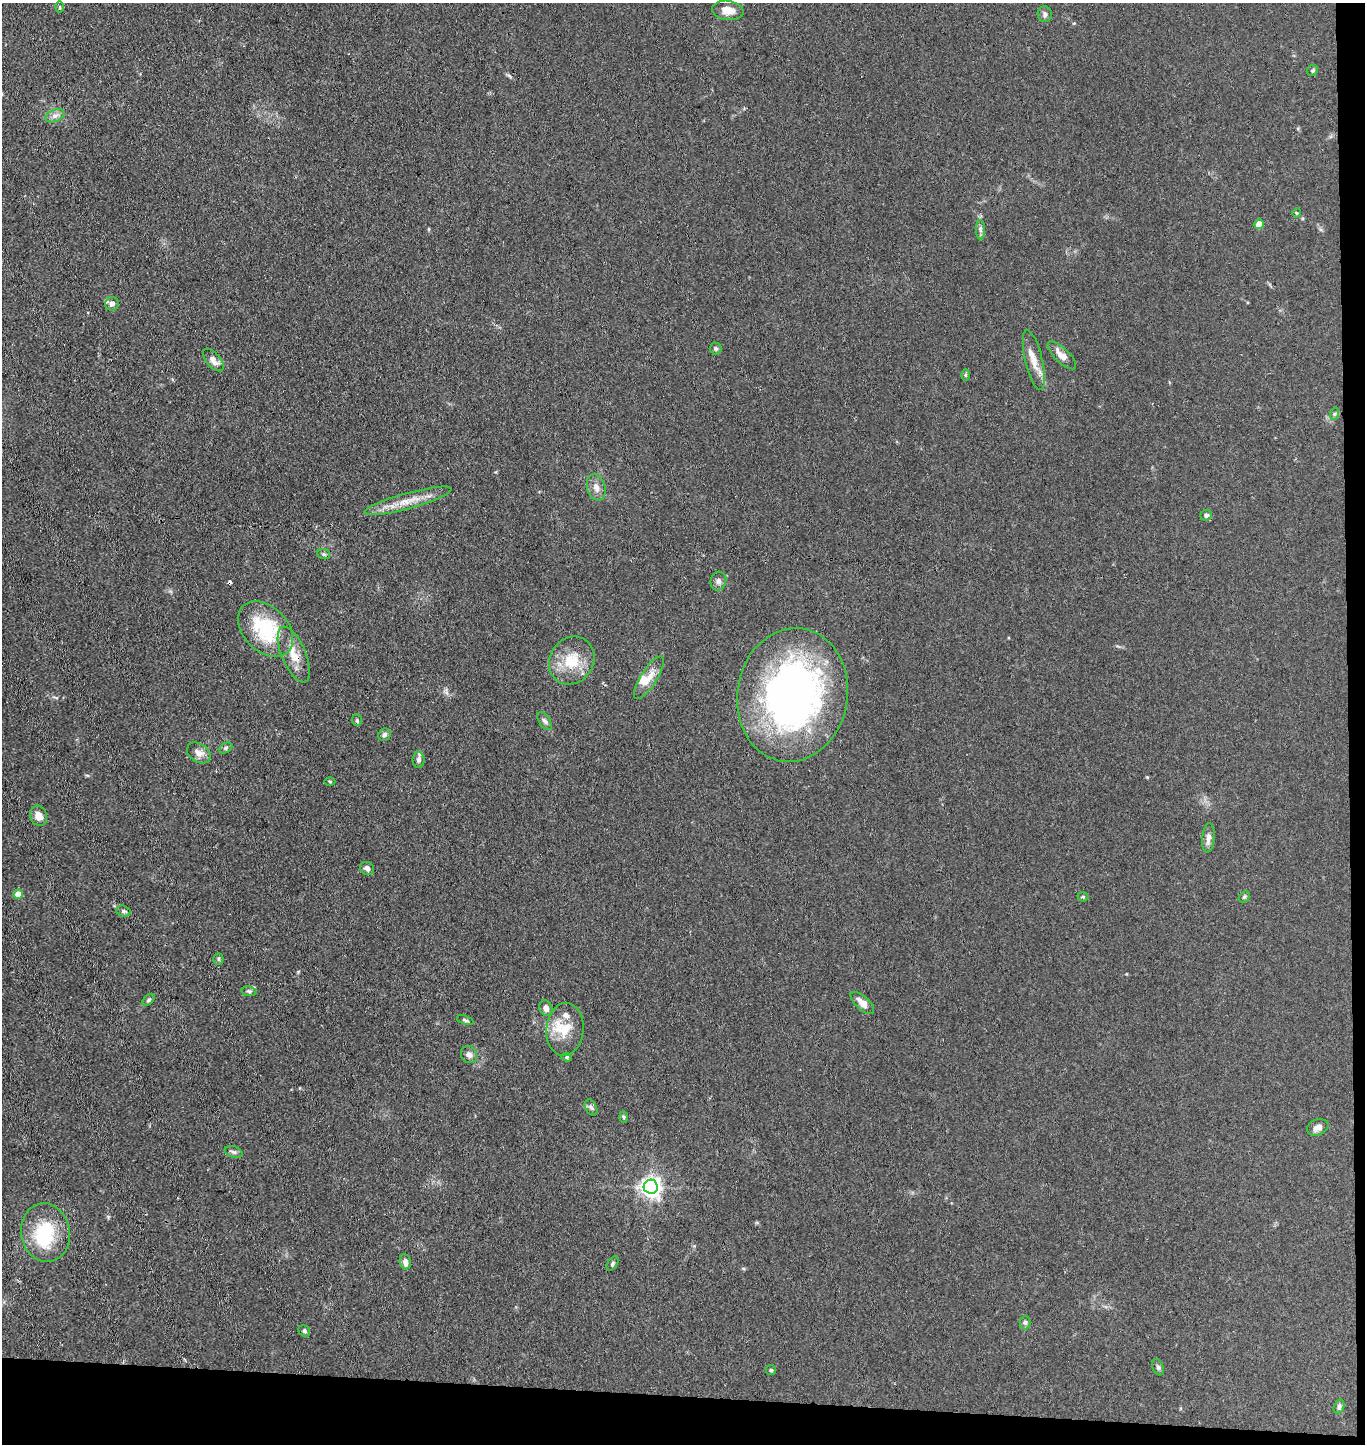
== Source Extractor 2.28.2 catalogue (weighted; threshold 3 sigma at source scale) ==
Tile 9 of 3 x 3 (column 3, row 3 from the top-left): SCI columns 2883-4245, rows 4-1445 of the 4410 x 4332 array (HDU 1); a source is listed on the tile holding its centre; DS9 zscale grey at full resolution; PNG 1367 x 1446 px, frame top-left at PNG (2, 3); each listed source drawn as its Kron ellipse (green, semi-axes under 4 px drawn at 4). Shown black and unused: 5% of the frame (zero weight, under 3 of 4 exposures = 5% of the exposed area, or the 3 px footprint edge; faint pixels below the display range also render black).
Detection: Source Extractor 2.28.2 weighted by HDU 2 'WHT'; one run over the whole footprint, this tile lists its part. Background 0.089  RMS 0.0074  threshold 0.0333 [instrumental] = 3 sigma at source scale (4.5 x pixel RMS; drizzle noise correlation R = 1.50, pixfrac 1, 0.05/0.05 arcsec/px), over >= 5 px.
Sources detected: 67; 1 inside a brighter object's white glare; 1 cosmic-ray / hot-pixel residue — neither listed nor drawn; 4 inside a brighter listed object's ellipse — not listed separately; the other 61 listed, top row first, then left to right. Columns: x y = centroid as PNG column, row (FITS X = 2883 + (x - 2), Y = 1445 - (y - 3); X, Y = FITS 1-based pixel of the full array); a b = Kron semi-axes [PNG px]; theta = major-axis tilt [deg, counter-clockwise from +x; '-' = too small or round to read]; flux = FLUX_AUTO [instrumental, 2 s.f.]
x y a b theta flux
60 7 6 3 89 0.97
728 10 16 9 -8 7
1045 14 8 7 - 2.2
1313 70 6 5 - 1.3
55 116 10 6 21 3.1
1296 213 5 3 - 0.7
1259 224 5 4 - 11
980 230 9 4 -89 2
112 304 7 6 - 3.8
716 348 6 6 - 1.5
1062 355 18 7 -44 7
213 360 13 7 -50 5.1
1034 360 30 8 -76 9.8
965 375 6 4 90 0.91
1334 414 6 4 71 1.3
596 487 13 9 -72 5
408 501 45 8 15 14
1206 515 6 5 - 1.9
324 554 6 5 - 1.2
718 581 9 8 - 2.7
265 629 32 22 -46 50
294 654 30 12 -67 14
572 661 25 22 55 24
649 678 25 8 58 9.2
792 695 67 55 81 310
357 720 6 5 - 1.4
545 721 10 5 -57 2.2
385 735 6 6 - 2
226 748 7 5 28 1.3
199 753 13 9 -34 5.4
419 760 8 6 90 2.3
330 781 5 3 - 0.79
38 816 10 8 -65 5.8
1208 838 15 6 85 4.2
367 868 7 6 - 2.2
18 894 5 4 - 12
1083 897 5 5 - 0.96
1244 897 6 4 43 1.2
123 911 7 5 -16 1.6
218 959 5 5 - 1.2
249 991 8 5 -9 1.5
149 1000 7 4 45 1.4
862 1003 15 6 -42 6.7
546 1008 8 6 -68 4.2
465 1020 9 4 -18 1.3
565 1029 26 18 84 18
469 1054 9 8 - 3.1
567 1057 5 4 - 1
591 1107 8 5 -62 1.9
623 1117 6 4 -88 0.92
1318 1127 11 7 20 4.6
233 1152 9 5 -18 2
651 1187 7 7 - 420
45 1233 29 24 -80 43
405 1262 8 5 -82 4.4
612 1263 8 5 56 1.3
1025 1322 7 5 90 1.6
304 1331 6 5 - 1.3
1158 1367 8 5 -69 1.7
771 1370 5 5 - 1.1
1339 1407 7 5 71 2.1
Overlapping masked pixels (flux is a lower limit): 1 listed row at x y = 294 654